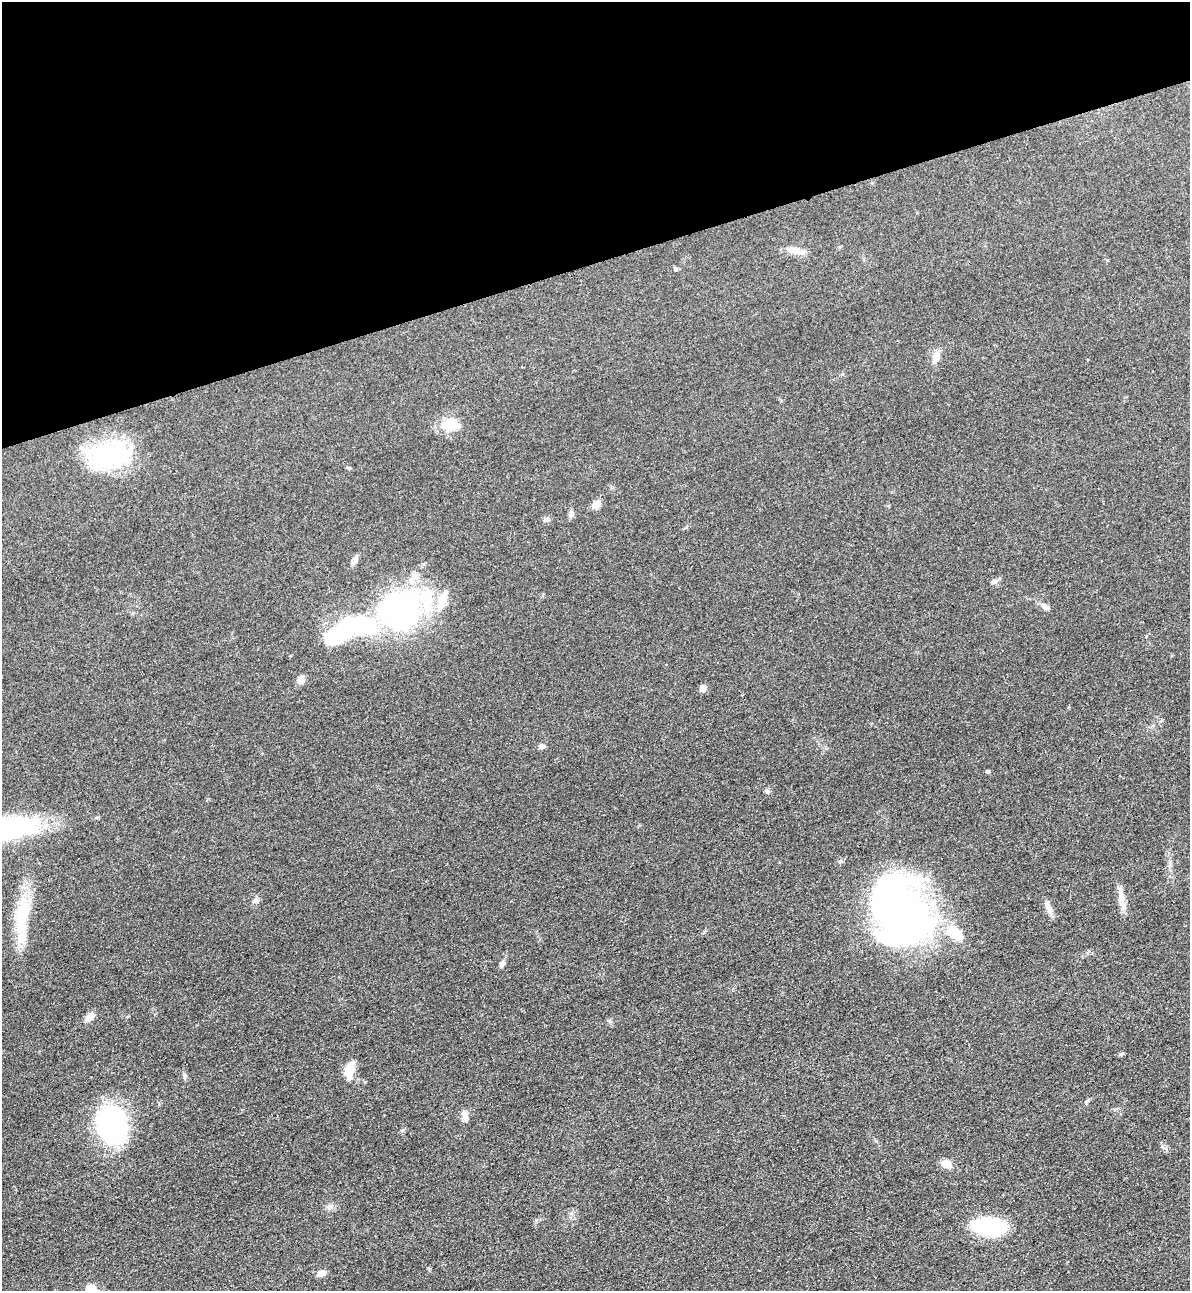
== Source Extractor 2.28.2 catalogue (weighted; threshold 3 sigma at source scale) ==
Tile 3 of 4 x 4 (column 3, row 1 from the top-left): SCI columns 2659-3846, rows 3897-5185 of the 5195 x 5213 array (HDU 1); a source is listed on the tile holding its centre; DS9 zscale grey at full resolution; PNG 1192 x 1293 px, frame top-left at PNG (2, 2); no overlay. Shown black and unused: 20% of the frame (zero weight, under 3 of 4 exposures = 3% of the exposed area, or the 3 px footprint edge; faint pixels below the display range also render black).
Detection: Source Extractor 2.28.2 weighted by HDU 2 'WHT'; one run over the whole footprint, this tile lists its part. Background 0.0679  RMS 0.0084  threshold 0.0379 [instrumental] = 3 sigma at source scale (4.5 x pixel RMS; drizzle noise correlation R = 1.50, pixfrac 1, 0.05/0.05 arcsec/px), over >= 5 px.
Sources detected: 45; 4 inside a brighter object's white glare — not listed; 5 inside a brighter listed object's ellipse — not listed separately; the other 36 listed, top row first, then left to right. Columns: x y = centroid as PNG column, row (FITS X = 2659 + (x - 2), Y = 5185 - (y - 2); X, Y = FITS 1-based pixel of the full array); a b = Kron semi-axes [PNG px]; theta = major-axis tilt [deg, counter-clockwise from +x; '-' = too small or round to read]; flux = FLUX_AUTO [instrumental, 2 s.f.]
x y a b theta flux
795 251 22 10 -15 8.6
676 269 6 5 - 1.5
936 357 13 8 72 7.1
450 425 21 12 2 20
108 455 46 33 -4 79
596 505 11 8 51 6.2
571 514 8 7 - 2.7
547 519 9 5 28 2.1
353 563 12 6 40 3.2
994 582 9 6 22 2.8
443 599 24 11 71 15
1045 607 11 6 -35 4.1
401 610 40 37 68 200
361 623 36 22 -25 73
301 679 9 8 - 4.5
703 688 8 7 - 3.9
542 746 8 5 -14 2.5
987 771 5 5 - 1.3
767 791 7 5 -44 1.6
9 829 79 25 8 110
1121 899 25 7 -80 8.1
255 900 7 4 19 1.7
1049 909 17 7 -67 5.3
899 912 74 52 -59 370
22 920 63 15 87 42
501 966 8 5 71 1.9
90 1017 12 8 43 6
349 1070 18 9 80 15
184 1076 9 4 -79 1.8
1086 1102 6 4 49 1.2
464 1115 14 7 -79 4.2
112 1124 27 20 -75 180
946 1163 10 8 -9 8.3
330 1206 7 4 18 1.9
989 1227 24 12 -3 110
321 1273 11 7 20 4.4
Isophote crosses this tile's border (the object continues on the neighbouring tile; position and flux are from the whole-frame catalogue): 1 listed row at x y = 9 829
Unlisted compact peaks at least as high as the median listed source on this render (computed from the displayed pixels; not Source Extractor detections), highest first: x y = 1121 1054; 841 861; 610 1021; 402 1130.